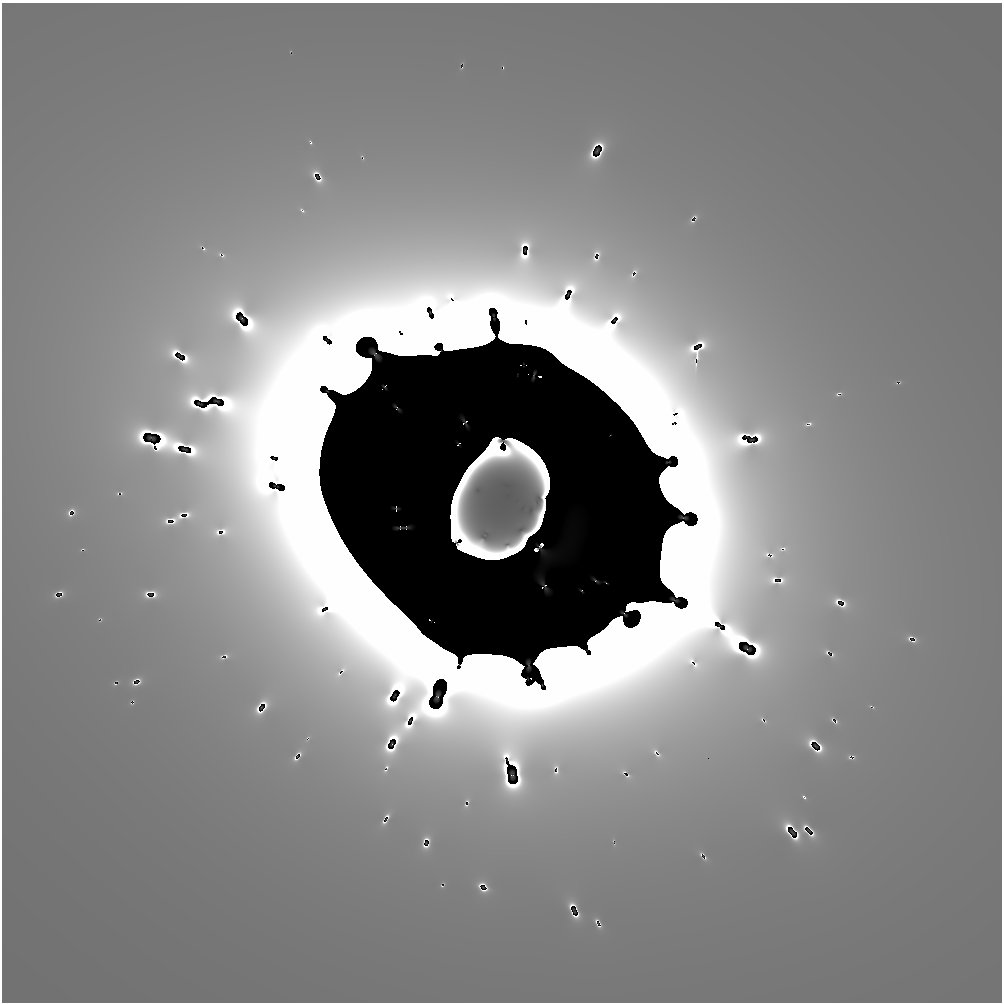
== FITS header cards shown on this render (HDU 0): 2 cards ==
NAXIS1  =                 1000 / length of data axis 1
NAXIS2  =                 1000 / length of data axis 2

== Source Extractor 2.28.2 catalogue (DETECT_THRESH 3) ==
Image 1000 x 1000 px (HDU 0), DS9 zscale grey, 1 PNG px = 1 image px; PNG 1004 x 1004 px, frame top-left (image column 1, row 1000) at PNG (2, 3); no overlay
Background 2.03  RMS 0.12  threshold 0.354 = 3 sigma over >= 5 px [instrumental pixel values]
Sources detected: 160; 75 with non-positive FLUX_AUTO (blend fragments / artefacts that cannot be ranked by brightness) are not listed; the other 85 listed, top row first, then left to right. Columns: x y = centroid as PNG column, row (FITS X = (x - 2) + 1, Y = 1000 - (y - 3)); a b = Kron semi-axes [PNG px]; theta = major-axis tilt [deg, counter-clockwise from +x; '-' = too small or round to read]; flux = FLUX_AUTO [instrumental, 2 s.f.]
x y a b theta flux
290 51 4 2 - 1.0e+01
503 67 4 2 - 2.8e+00
462 68 6 3 34 4.6e+00
311 143 3 3 - 4.5e+02
597 145 4 3 - 2.0e+02
362 157 12 7 -64 4.4e+01
315 177 5 3 - 7.1e+01
301 210 4 3 - 3.4e+02
695 217 9 8 - 6.8e+01
692 222 19 15 -37 7.4e+01
200 246 14 9 58 3.8e+01
203 249 4 3 - 6.8e+01
219 254 10 7 -72 5.1e+01
223 255 8 7 - 4.5e+01
524 344 16 4 0 5.8e+04
434 348 4 3 - 7.1e+04
426 354 5 3 - 2.0e+06
520 365 3 2 - 2.3e+03
540 376 2 2 - 1.7e+03
899 383 5 3 - 1.4e+01
896 384 7 5 -60 2.3e+01
385 386 3 2 - 9.9e+02
382 389 2 2 - 2.5e+02
602 390 9 5 -61 5.4e+04
839 393 5 3 - 1.8e+02
347 394 92 29 50 7.6e+05
614 401 8 3 -46 6.0e+05
809 424 8 5 15 1.8e+02
639 431 3 3 - 4.1e+04
518 441 18 5 -26 1.7e+03
528 446 7 4 64 3.0e+03
544 463 10 5 19 6.3e+03
468 467 5 4 - 1.7e+04
71 512 15 11 42 1.7e+02
187 515 13 10 -11 2.4e+02
181 516 5 5 - 3.1e+02
450 517 4 3 - 2.3e+04
167 521 20 17 -26 9.8e+01
217 532 15 13 -38 1.0e+02
223 532 8 6 28 2.2e+02
543 545 3 3 - 3.2e+03
82 549 6 3 13 2.5e+01
535 549 4 4 - 1.9e+03
783 549 10 5 3 9.4e+01
351 554 25 10 -52 1.4e+04
773 556 45 33 61 1.2e+02
477 557 3 3 - 1.1e+04
150 592 14 4 4 6.9e+01
154 595 7 6 - 2.6e+01
838 601 16 12 3 3.3e+02
844 605 21 18 32 1.5e+02
99 619 4 3 - 1.1e+02
429 620 3 2 - 4.1e+03
601 631 45 8 40 1.4e+04
910 638 19 14 24 9.7e+01
226 656 5 5 - 1.6e+00
531 679 2 2 - 1.7e+03
135 680 9 4 32 1.7e+02
138 683 5 3 - 5.0e+02
133 700 6 3 -29 2.2e-01
871 706 5 3 - 6.0e+01
762 720 31 14 -61 3.2e+02
766 721 29 19 -55 3.9e+02
833 721 10 4 -61 4.9e+01
836 721 6 3 -70 4.2e+01
308 738 15 9 62 6.8e+01
811 744 25 14 -55 6.8e+02
818 749 10 8 88 9.7e+02
854 756 19 10 -49 1.0e+02
850 758 15 8 -38 1.0e+02
804 797 6 3 -48 9.1e+01
387 816 6 4 53 2.1e+02
385 822 10 6 38 1.2e+02
793 829 3 3 - 5.1e+02
809 829 28 7 -25 1.9e+02
613 840 5 3 - 6.5e+00
424 842 3 2 - 2.2e+01
615 845 4 3 - 9.6e+00
426 846 7 6 - 1.8e+02
444 883 12 5 -48 7.7e+00
442 886 5 3 - 1.1e+01
485 886 8 4 -22 9.9e+02
485 890 22 12 4 1.1e+02
574 915 4 3 - 3.4e+03
596 922 10 4 -64 1.5e+02
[75 non-positive-flux detections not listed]